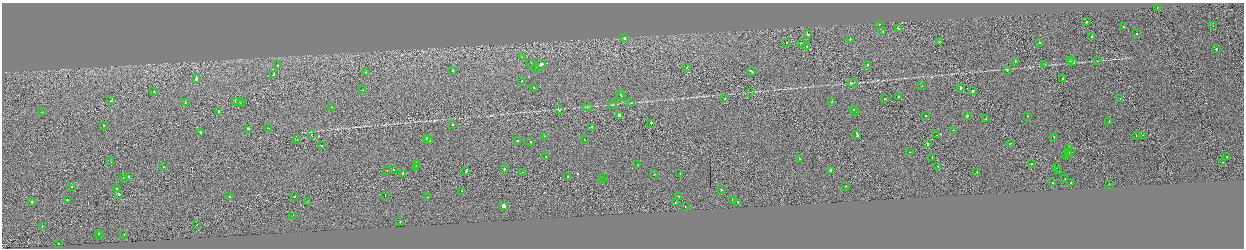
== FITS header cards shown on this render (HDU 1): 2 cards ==
NAXIS1  =                 2484
NAXIS2  =                  492

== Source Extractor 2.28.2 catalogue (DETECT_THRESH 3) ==
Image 2484 x 492 px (HDU 1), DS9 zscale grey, zoomed out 1/2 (1 PNG px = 2 x 2 image px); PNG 1246 x 250 px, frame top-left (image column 1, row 491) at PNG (2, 3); each listed source drawn as its Kron ellipse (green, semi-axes under 4 px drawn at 4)
Background -0.00268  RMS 0.063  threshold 0.19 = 3 sigma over >= 5 px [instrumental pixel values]
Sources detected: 175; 13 cannot appear on this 1/2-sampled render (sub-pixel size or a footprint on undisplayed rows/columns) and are neither listed nor drawn; the other 162 listed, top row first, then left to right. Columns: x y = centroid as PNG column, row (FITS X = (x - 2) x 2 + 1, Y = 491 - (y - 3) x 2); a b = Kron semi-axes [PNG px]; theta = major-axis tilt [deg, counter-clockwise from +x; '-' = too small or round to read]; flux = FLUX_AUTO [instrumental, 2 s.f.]
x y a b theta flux
1157 7 2 1 - 18
1086 21 2 1 - 170
879 24 2 2 - 29
1213 26 2 1 - 20
1123 27 2 2 - 48
898 28 2 2 - 62
883 31 2 2 - 45
1137 34 2 2 - 55
808 35 2 2 - 260
1092 36 2 2 - 45
625 38 2 2 - 89
850 40 2 2 - 93
940 42 3 1 - 110
1039 42 2 2 - 130
786 43 2 1 - 40
802 43 2 2 - 58
807 46 2 1 - 33
1216 49 2 2 - 200
522 57 2 2 - 43
1015 61 2 2 - 68
1070 61 2 1 - 99
1097 61 3 2 - 5.5
1072 62 3 2 - 190
531 63 2 1 - 26
1045 64 2 2 - 19
278 65 2 2 - 76
540 65 6 2 39 280
868 65 2 2 - 44
535 68 2 2 - 37
687 68 2 1 - 71
1007 70 2 2 - 41
452 71 2 2 - 72
751 71 4 2 - 380
366 72 2 1 - 27
273 74 2 2 - 92
196 79 2 2 - 310
1063 79 2 2 - 110
522 81 2 1 - 34
852 83 5 2 - 9.4
922 86 2 2 - 13
534 87 2 2 - 38
960 87 3 1 - 160
363 90 2 1 - 30
972 91 2 2 - 75
154 92 2 2 - 32
751 92 4 2 - 7.4
620 94 2 1 - 19
898 96 2 1 - 34
621 97 2 2 - 26
1120 98 2 1 - 25
725 99 2 2 - 26
885 99 2 1 - 25
111 101 2 2 - 32
236 101 3 2 - 51
242 101 2 1 - 18
185 102 2 1 - 19
832 102 2 2 - 150
240 103 2 1 - 19
631 103 3 2 - 4.7
612 105 4 2 - 7.5
331 107 2 2 - 16
587 107 5 2 - 8.2
853 109 3 2 - 90
559 110 2 2 - 62
219 111 2 2 - 54
41 112 2 1 - 9.7
856 112 2 1 - 120
619 115 2 2 - 1900
926 116 2 2 - 89
967 116 2 2 - 290
1027 116 2 2 - 35
986 119 2 2 - 43
1109 122 2 1 - 84
651 123 2 2 - 48
104 125 2 2 - 36
452 125 2 2 - 58
592 127 2 2 - 33
268 128 2 1 - 14
248 129 2 2 - 170
953 130 2 2 - 55
201 132 2 2 - 960
311 134 2 1 - 17
857 134 4 2 - 370
937 135 2 1 - 16
1143 135 2 2 - 89
544 136 2 2 - 38
1136 136 2 2 - 37
1054 137 2 2 - 48
427 138 2 2 - 130
584 139 2 1 - 20
297 140 2 1 - 23
429 140 3 2 - 230
517 141 2 2 - 76
530 142 2 2 - 41
927 144 3 1 - 150
1010 144 2 1 - 17
322 146 2 2 - 27
1069 148 3 2 - 11000
909 152 2 1 - 42
1071 152 2 2 - 47
1068 153 3 2 - 460
1066 156 2 2 - 13
546 157 2 2 - 55
932 157 2 1 - 34
1226 157 2 1 - 71
800 158 2 2 - 52
111 162 2 1 - 33
1223 162 2 2 - 86
417 164 2 1 - 38
1031 164 2 2 - 290
638 165 2 2 - 33
938 166 2 1 - 64
164 167 2 2 - 40
1057 167 2 1 - 58
416 168 2 1 - 34
504 169 2 1 - 320
387 170 2 1 - 25
393 170 2 2 - 36
830 170 2 2 - 140
1059 170 2 1 - 130
466 171 4 2 - 200
522 172 2 1 - 41
977 172 2 2 - 30
680 173 2 2 - 410
402 174 2 2 - 82
654 174 2 2 - 29
129 176 2 2 - 59
123 177 2 2 - 50
568 177 2 2 - 140
603 177 2 1 - 64
1065 179 2 1 - 23
603 181 2 1 - 15
1053 183 2 2 - 32
1071 183 2 2 - 31
1109 184 2 2 - 24
72 186 2 2 - 38
845 186 2 1 - 15
117 188 2 2 - 45
721 189 2 2 - 220
462 191 2 1 - 35
118 194 2 2 - 330
230 196 2 2 - 100
385 196 2 2 - 49
679 196 2 2 - 27
294 197 2 1 - 33
428 197 2 1 - 31
732 199 2 2 - 460
67 200 2 2 - 65
32 202 2 2 - 110
308 202 2 1 - 2.7
676 202 2 2 - 280
738 202 3 2 - 210
503 206 3 2 - 12000
685 206 2 1 - 21
293 215 2 1 - 3.6
400 222 2 2 - 30
197 225 2 1 - 22
42 226 2 1 - 28
99 233 2 1 - 100
100 235 2 1 - 34
124 235 2 2 - 35
59 244 2 2 - 150
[13 sub-pixel or undisplayed-footprint detections neither listed nor drawn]